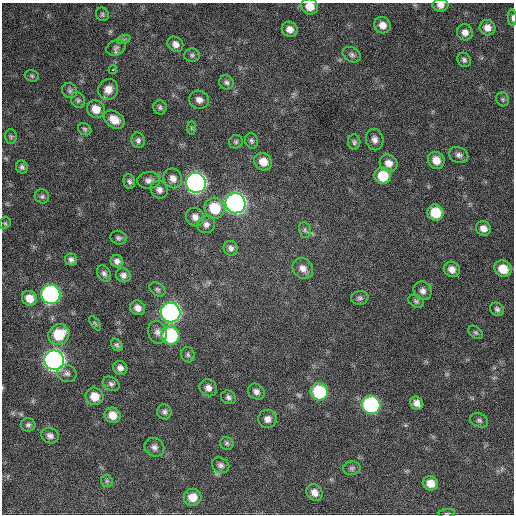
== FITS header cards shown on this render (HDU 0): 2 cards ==
NAXIS1  =                  512 / Axis length
NAXIS2  =                  512 / Axis length

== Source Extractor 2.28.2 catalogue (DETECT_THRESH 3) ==
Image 512 x 512 px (HDU 0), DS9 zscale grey, 1 PNG px = 1 image px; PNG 516 x 516 px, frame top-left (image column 1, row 512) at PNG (2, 3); each listed source drawn as its Kron ellipse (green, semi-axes under 4 px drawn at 4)
Background 339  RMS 19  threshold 57.1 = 3 sigma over >= 5 px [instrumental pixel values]
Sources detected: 104; all 104 listed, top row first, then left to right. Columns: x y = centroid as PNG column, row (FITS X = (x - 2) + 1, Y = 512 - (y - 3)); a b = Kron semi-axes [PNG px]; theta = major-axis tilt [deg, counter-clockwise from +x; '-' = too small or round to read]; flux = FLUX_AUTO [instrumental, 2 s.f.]
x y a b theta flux
440 5 8 6 -1 6700
310 7 8 8 - 16000
102 14 7 6 - 2600
512 18 8 3 89 2700
382 25 8 8 - 10000
487 28 8 7 - 9600
290 29 8 7 - 9000
465 32 8 8 - 7800
124 39 7 4 19 2100
175 44 8 7 - 7200
116 48 10 7 25 4500
192 55 7 6 - 3200
352 55 10 7 -28 4000
464 60 7 6 - 3400
113 70 4 4 - 1600
32 76 7 5 -15 2200
226 82 7 7 - 3500
108 89 10 9 - 13000
70 91 8 7 - 3100
503 99 7 6 - 2500
78 100 8 7 - 2800
199 100 10 9 - 7600
160 107 7 6 - 3000
96 109 9 8 - 15000
114 120 11 8 -34 16000
191 128 7 4 -89 2000
85 129 7 5 -36 2600
11 136 7 5 -89 2600
375 139 11 8 -77 6500
138 140 8 6 -81 3700
251 141 8 6 -72 3200
236 142 7 6 - 2600
354 142 8 6 -90 3000
459 155 10 7 -23 5100
436 160 9 8 - 14000
263 162 9 8 - 15000
389 163 9 8 - 10000
22 167 6 6 - 3400
383 176 8 8 - 34000
173 178 10 9 - 9000
149 180 11 8 5 6200
129 182 7 5 -75 3300
196 183 10 9 - 740000
159 190 9 8 - 5900
42 196 7 7 - 3200
236 203 10 10 - 770000
215 208 10 10 - 40000
435 213 8 8 - 36000
195 217 9 8 - 8400
5 223 6 5 - 2100
206 224 9 8 - 6300
483 228 8 7 - 8000
305 230 8 6 -78 2900
119 238 8 6 -16 3300
231 248 7 7 - 4700
71 260 6 6 - 4000
117 261 6 6 - 5000
303 268 11 9 -49 9100
452 269 8 7 - 9100
503 269 9 7 -35 22000
104 273 8 6 -58 4200
123 275 8 6 -33 5200
157 289 8 6 -32 2900
423 291 9 8 - 6500
51 294 10 9 - 390000
29 298 8 7 - 14000
360 298 9 7 8 3800
416 301 8 6 -28 2900
138 308 8 7 - 7600
497 309 7 6 - 3500
171 313 10 9 - 610000
95 323 8 4 -54 1800
158 332 11 9 -68 7300
476 332 8 5 -39 2600
59 334 11 10 - 39000
170 335 9 9 - 110000
117 345 7 5 -51 2900
188 355 8 6 -72 3200
54 360 10 9 - 900000
120 368 7 7 - 6400
67 373 10 8 -20 5100
111 384 9 6 -30 3800
208 388 9 8 - 7000
256 392 9 7 -38 5800
319 392 9 8 - 80000
95 396 9 8 - 19000
228 397 7 6 - 3900
417 403 7 6 - 7900
371 405 9 9 - 230000
164 412 7 7 - 3600
112 415 8 7 - 15000
267 419 9 9 - 8100
479 420 9 7 -22 3400
28 425 7 7 - 3300
50 436 9 7 -24 5300
227 443 7 6 - 2700
154 447 10 9 - 6400
221 465 9 7 -31 4600
352 468 8 6 12 3200
107 481 6 5 - 2500
431 483 7 7 - 15000
315 493 9 7 -46 8600
193 497 9 8 - 17000
447 513 8 3 4 1500
At the frame edge (FLAGS 8, measured only in part): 4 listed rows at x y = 440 5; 310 7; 512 18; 447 513